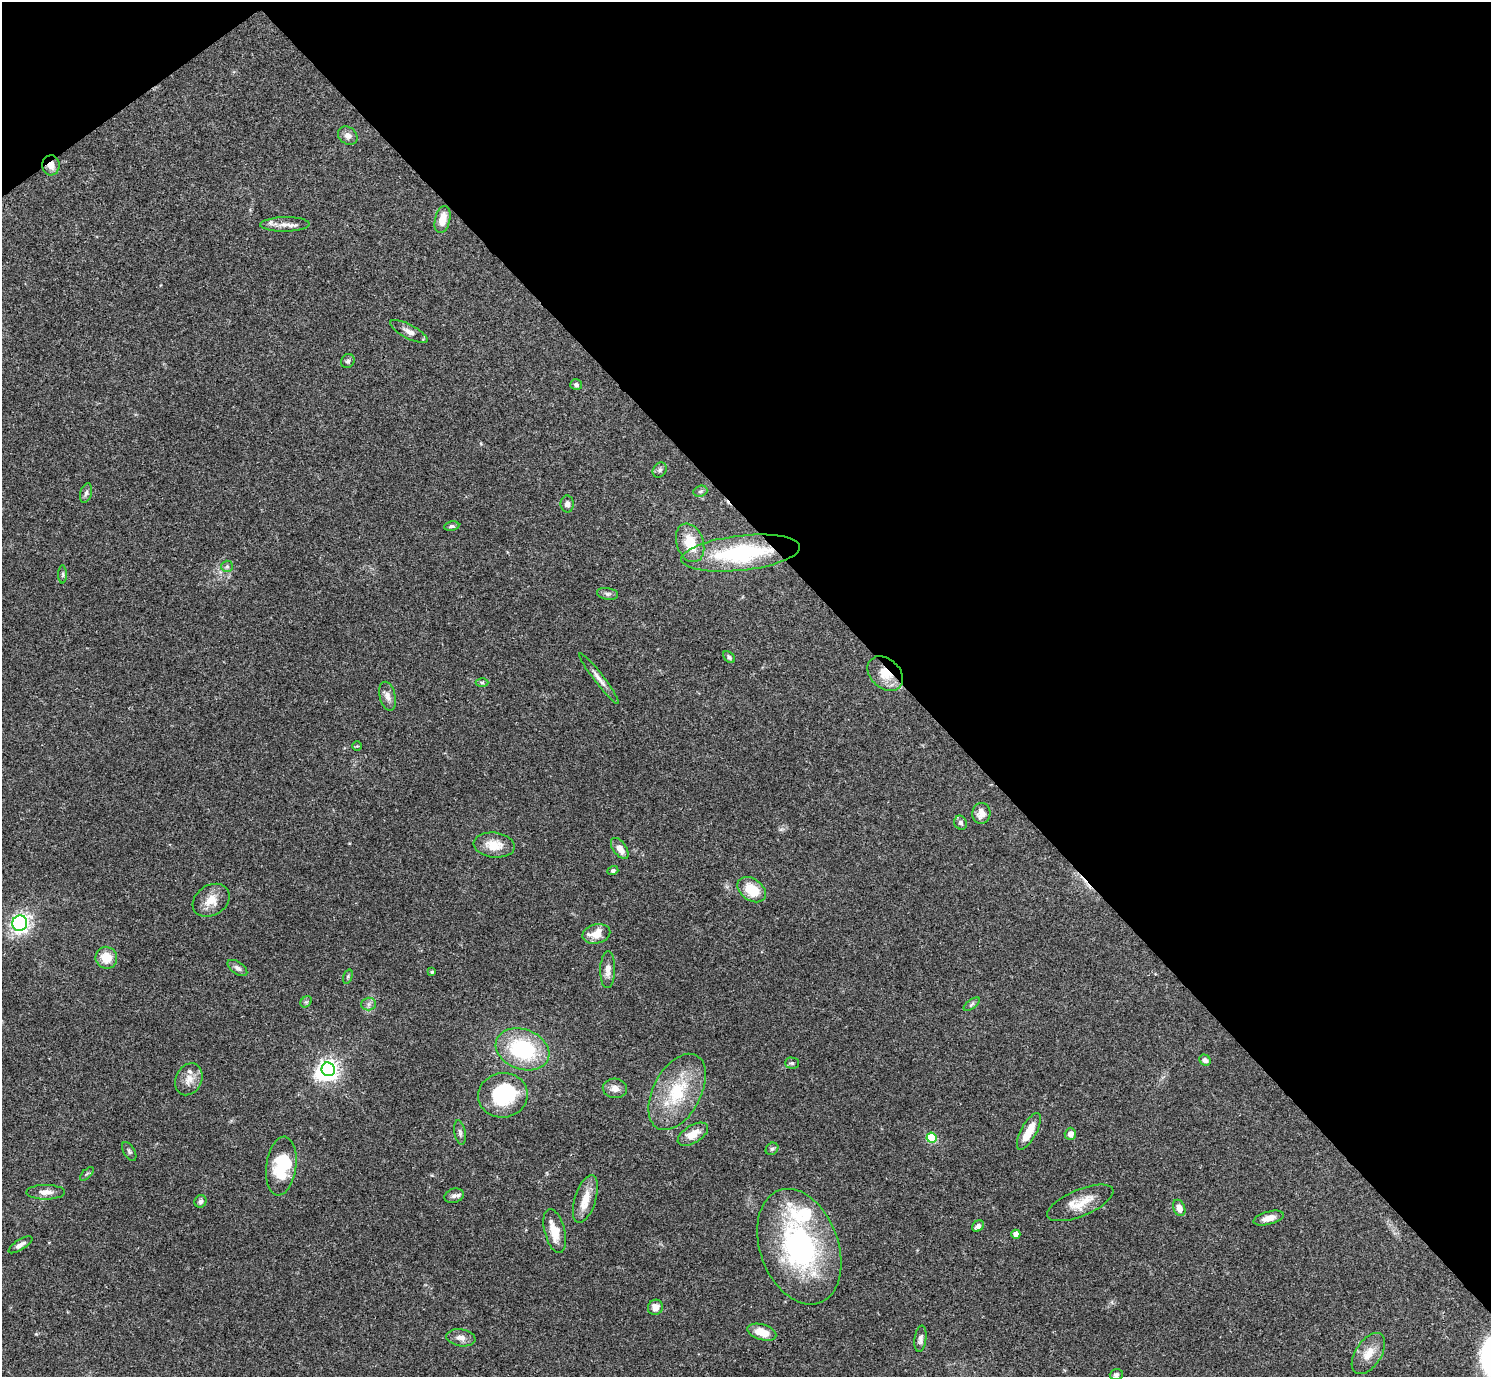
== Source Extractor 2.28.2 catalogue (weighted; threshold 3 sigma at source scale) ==
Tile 3 of 4 x 4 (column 3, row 1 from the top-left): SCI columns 2980-4468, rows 4285-5659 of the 5961 x 5958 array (HDU 1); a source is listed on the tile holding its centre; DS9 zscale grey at full resolution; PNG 1493 x 1379 px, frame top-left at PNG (2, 2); each listed source drawn as its Kron ellipse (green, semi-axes under 4 px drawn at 4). Shown black and unused: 41% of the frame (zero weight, under 3 of 4 exposures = <1% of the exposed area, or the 3 px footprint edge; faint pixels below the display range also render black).
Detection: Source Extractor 2.28.2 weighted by HDU 2 'WHT'; one run over the whole footprint, this tile lists its part. Background 0.0408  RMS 0.0026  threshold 0.0118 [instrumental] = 3 sigma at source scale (4.5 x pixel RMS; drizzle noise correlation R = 1.50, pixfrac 1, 0.05/0.05 arcsec/px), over >= 5 px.
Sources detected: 83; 4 inside a brighter object's white glare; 2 cosmic-ray / hot-pixel residue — neither listed nor drawn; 2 inside a brighter listed object's ellipse — not listed separately; the other 75 listed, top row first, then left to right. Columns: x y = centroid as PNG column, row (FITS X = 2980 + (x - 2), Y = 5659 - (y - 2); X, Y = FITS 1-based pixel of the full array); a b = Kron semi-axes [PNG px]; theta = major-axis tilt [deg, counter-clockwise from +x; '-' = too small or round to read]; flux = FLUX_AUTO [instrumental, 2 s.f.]
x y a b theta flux
348 136 10 8 -35 1.4
51 165 10 8 -88 2.1
442 220 14 7 76 3.8
285 224 25 7 1 2.3
409 332 21 7 -28 1.8
348 361 7 6 - 0.62
576 385 6 5 - 0.62
660 470 8 6 52 0.69
700 491 7 5 20 0.56
86 493 10 5 74 0.78
567 504 8 6 -89 1.1
452 526 8 4 9 0.6
690 543 20 13 -71 7.2
741 553 60 17 6 28
227 566 6 5 - 0.51
63 574 9 4 90 0.53
607 594 11 6 -8 0.8
729 657 7 4 -46 0.58
885 674 20 14 -42 5.2
599 678 32 5 -52 1.9
482 682 6 4 -1 0.43
387 696 15 8 -76 1.6
357 746 5 4 - 0.3
981 813 10 9 - 2.4
961 823 7 6 - 0.88
494 845 21 12 -6 4.5
620 848 12 6 -54 2.3
613 871 5 4 - 0.66
752 890 16 10 -35 6.4
211 900 20 15 33 4
20 923 8 7 - 62
596 934 14 9 14 4
106 958 11 10 - 4.8
237 968 11 6 -35 0.91
608 970 18 7 88 2.1
432 972 4 3 - 0.32
348 977 7 4 71 0.45
306 1002 6 5 - 0.45
368 1004 7 6 - 0.84
972 1004 9 4 36 0.59
522 1049 27 20 -20 23
1205 1060 6 5 - 0.82
792 1063 7 5 -1 0.47
328 1069 7 6 - 150
189 1079 16 13 64 2.8
615 1088 12 9 -2 1.8
677 1092 41 24 62 15
503 1095 25 22 7 18
1029 1131 20 7 61 4.5
460 1133 12 5 -79 0.82
693 1134 17 8 31 3.7
1070 1134 6 5 - 1.3
932 1138 5 5 - 14
772 1149 7 5 42 0.54
129 1151 10 5 -59 0.61
281 1166 29 15 83 12
87 1174 8 3 45 0.39
46 1192 19 7 0 2.2
454 1196 10 7 18 0.97
585 1199 25 10 72 4.5
200 1201 6 6 - 0.79
1080 1203 35 13 23 5.5
1179 1208 8 6 -67 1.9
1269 1218 15 6 16 2.2
978 1226 6 5 - 0.96
555 1231 22 10 -76 5
1016 1234 4 4 - 2.2
20 1245 14 5 32 1.2
799 1247 60 39 -70 49
655 1307 8 7 - 2
762 1332 15 7 -17 4.3
461 1338 14 8 -9 1.8
920 1339 13 6 83 1.1
1368 1354 23 13 56 4
1116 1374 6 5 - 0.7
Overlapping masked pixels (flux is a lower limit): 3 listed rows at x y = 51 165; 741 553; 885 674